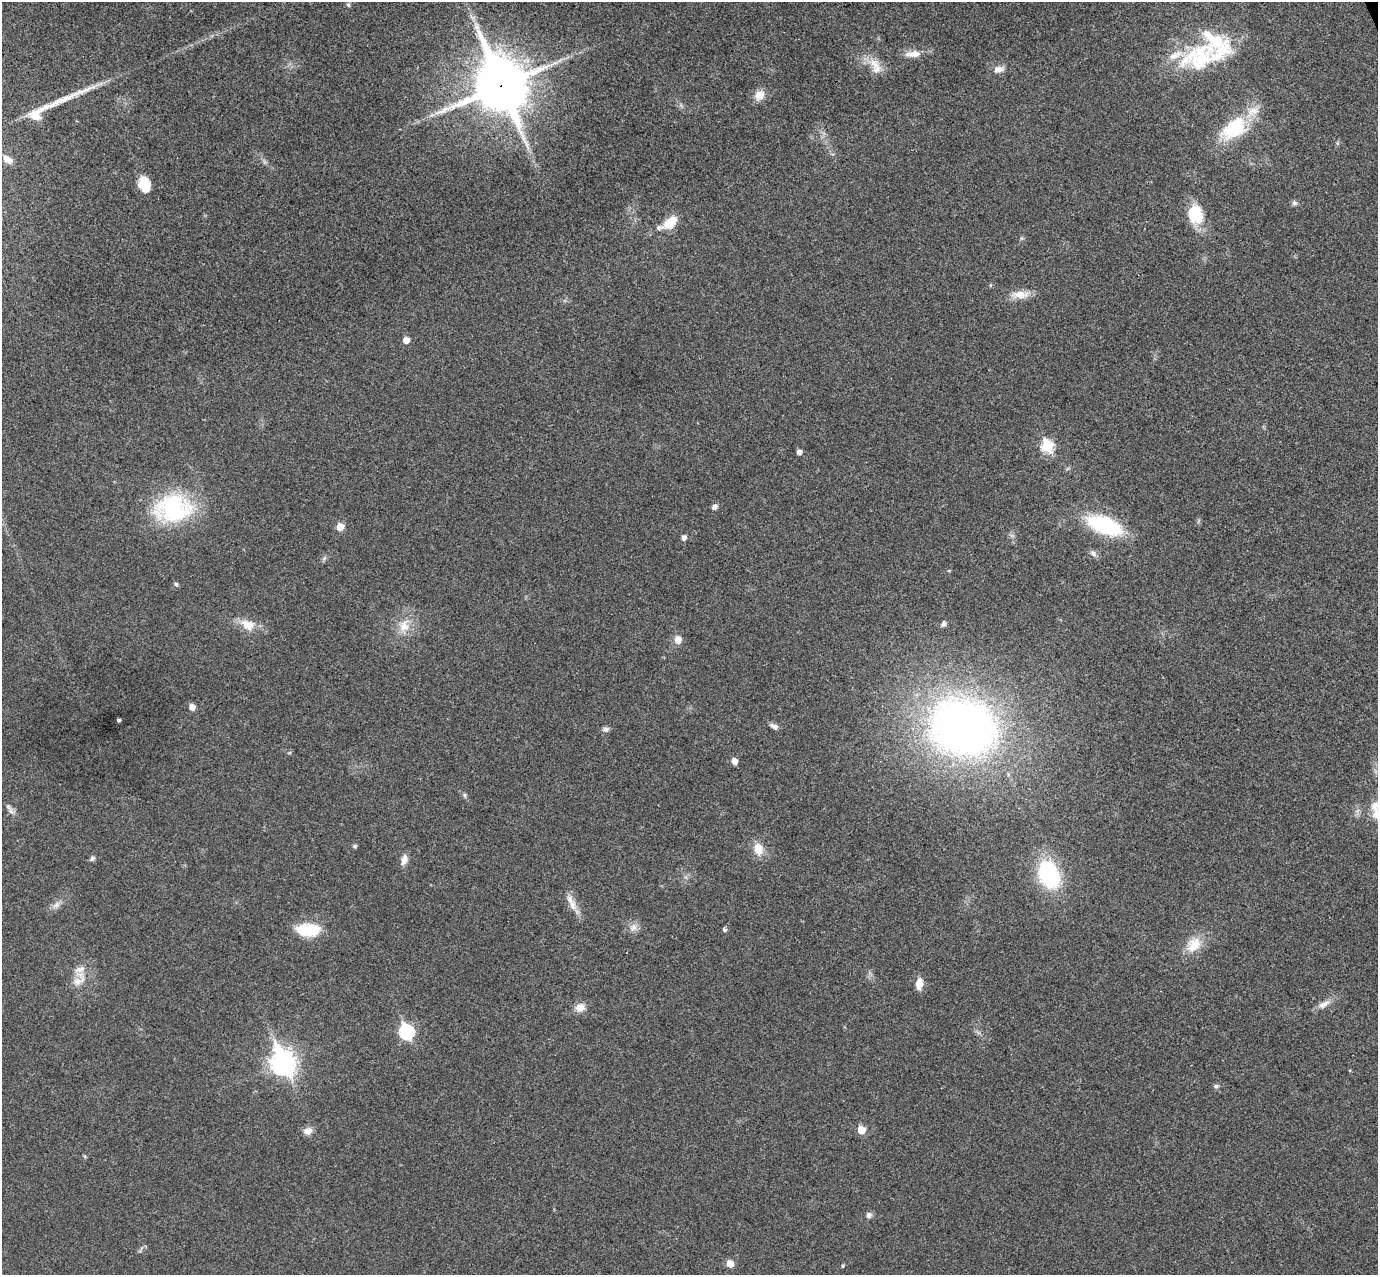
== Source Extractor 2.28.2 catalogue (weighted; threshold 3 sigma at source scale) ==
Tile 10 of 4 x 4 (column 2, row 3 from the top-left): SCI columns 1431-2806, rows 1451-2723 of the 5615 x 5574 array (HDU 1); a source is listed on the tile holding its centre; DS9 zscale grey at full resolution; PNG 1380 x 1277 px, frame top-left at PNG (2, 2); no overlay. Shown black and unused: <1% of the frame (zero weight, under 3 of 4 exposures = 6% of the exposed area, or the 3 px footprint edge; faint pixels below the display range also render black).
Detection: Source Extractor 2.28.2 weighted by HDU 2 'WHT'; one run over the whole footprint, this tile lists its part. Background 0.0328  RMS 0.0049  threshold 0.0219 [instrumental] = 3 sigma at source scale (4.5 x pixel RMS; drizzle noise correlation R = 1.50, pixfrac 1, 0.05/0.05 arcsec/px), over >= 5 px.
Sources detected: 68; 1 long thin detection or spike segment (spike, bleed or trail) — not listed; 5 inside a brighter listed object's ellipse — not listed separately; the other 62 listed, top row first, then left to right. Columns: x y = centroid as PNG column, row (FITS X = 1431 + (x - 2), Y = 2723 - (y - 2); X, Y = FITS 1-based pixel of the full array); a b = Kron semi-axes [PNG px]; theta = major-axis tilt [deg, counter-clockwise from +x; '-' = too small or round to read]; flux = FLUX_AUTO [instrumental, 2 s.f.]
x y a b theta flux
348 5 6 4 -44 0.68
913 54 20 8 5 5.2
1201 58 55 37 23 42
874 64 19 11 -50 6.8
998 69 15 8 13 3.1
501 85 20 17 -67 2200
759 95 11 10 - 5.2
36 114 29 13 39 7.7
1235 128 38 24 36 27
7 159 11 7 -33 2.5
144 184 16 11 -75 11
1294 203 8 6 -34 1.1
1195 214 23 18 -73 15
670 222 16 10 47 9.3
990 285 5 3 - 0.5
1020 294 23 10 -2 6
406 340 5 5 - 4.2
1047 446 7 6 - 38
799 452 4 4 - 2.2
714 506 5 5 - 2.1
173 508 48 34 2 46
1105 525 33 15 -20 43
340 527 5 5 - 7
684 537 5 5 - 2
1093 553 9 6 -48 1.6
176 584 5 5 - 0.77
943 624 6 6 - 1.2
248 625 21 14 -20 7.3
404 626 17 13 75 7.1
678 639 7 7 - 4.2
192 707 5 5 - 4
118 720 3 3 - 0.92
774 726 11 6 -29 1.8
963 727 53 43 -15 310
606 729 8 7 - 1.4
734 761 5 5 - 4.4
465 795 6 4 -88 0.75
11 811 9 6 -61 1.7
355 846 5 5 - 0.95
758 849 14 10 -85 6.1
92 858 8 5 45 1
404 859 14 7 74 3.1
1049 874 25 17 -66 51
56 905 10 5 36 2
573 905 15 9 -74 4.2
633 927 11 8 77 2.7
308 930 29 15 -1 15
724 930 5 4 - 1.1
1194 945 22 15 52 9.6
80 969 17 8 17 3.7
78 981 22 10 25 5.4
919 983 14 8 82 4.1
1324 1004 17 7 29 3.4
580 1007 13 10 25 4.1
406 1032 8 7 - 65
283 1062 11 8 -67 370
1216 1086 6 6 - 0.98
861 1130 5 5 - 9.9
307 1131 11 8 16 3.4
869 1215 8 7 - 1.5
730 1263 6 5 - 5.5
843 1266 5 3 - 0.5
Overlapping masked pixels (flux is a lower limit): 1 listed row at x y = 501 85